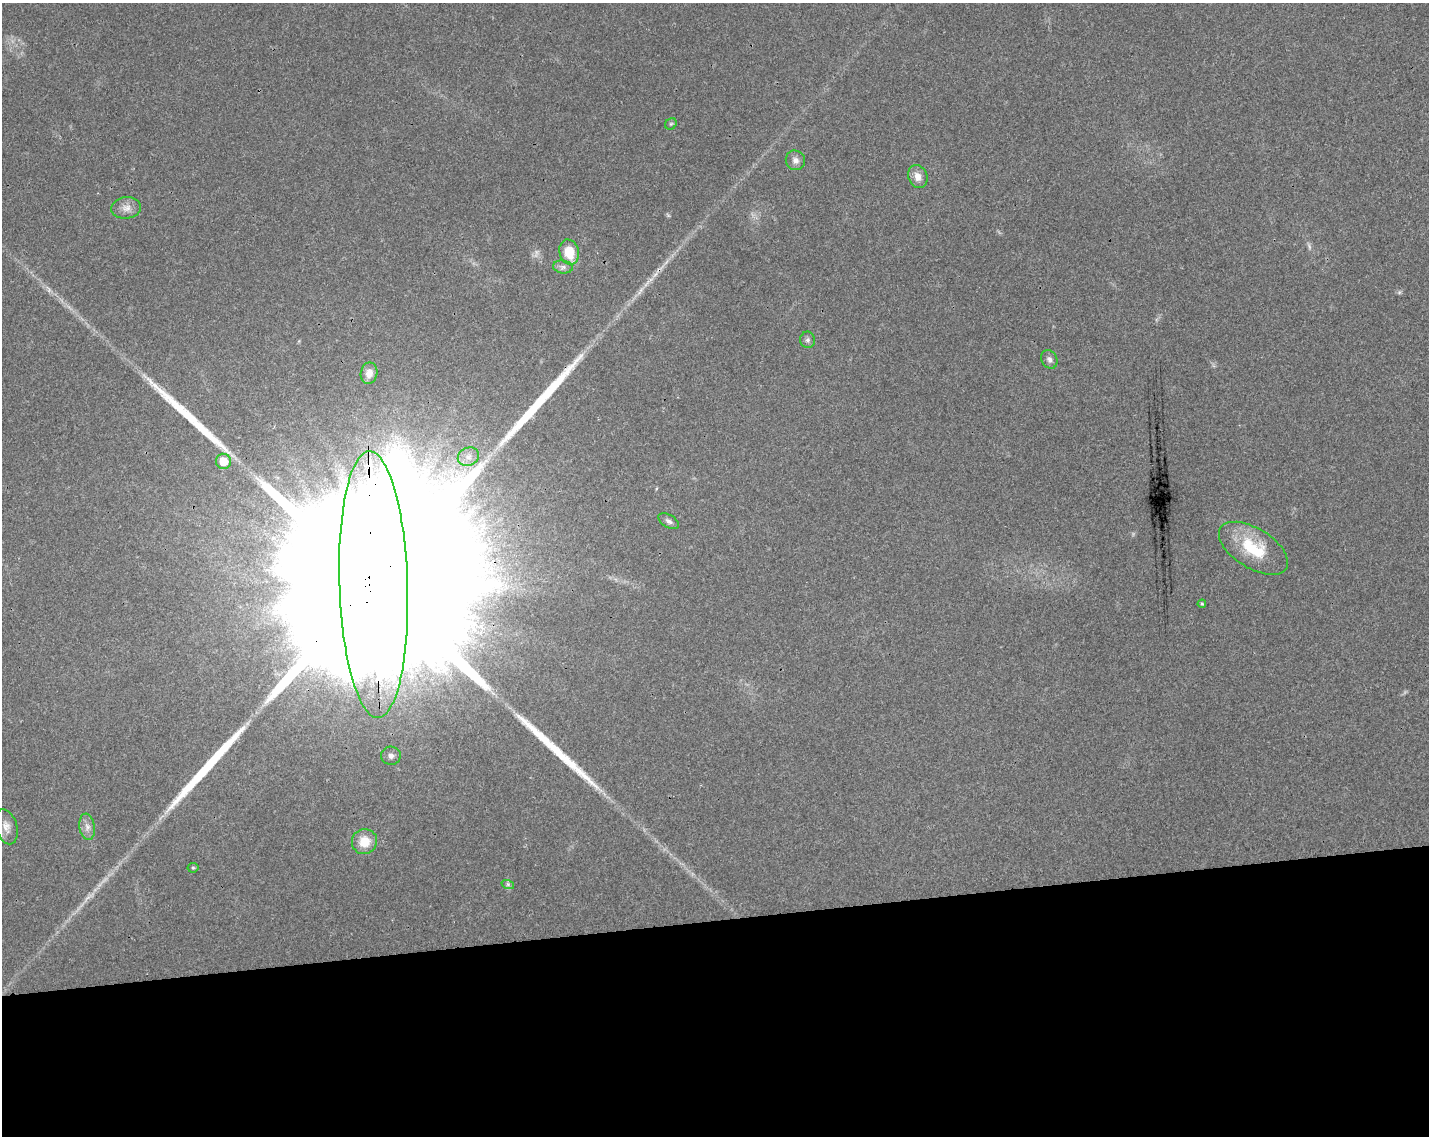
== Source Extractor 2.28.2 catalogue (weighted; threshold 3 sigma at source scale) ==
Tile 11 of 3 x 4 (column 2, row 4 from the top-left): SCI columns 1483-2909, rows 56-1189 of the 4348 x 4649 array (HDU 1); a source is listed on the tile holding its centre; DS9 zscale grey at full resolution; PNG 1431 x 1138 px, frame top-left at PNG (2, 3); each listed source drawn as its Kron ellipse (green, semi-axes under 4 px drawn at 4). Shown black and unused: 19% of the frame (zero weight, under 3 of 4 exposures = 5% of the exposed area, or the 3 px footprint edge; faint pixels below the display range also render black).
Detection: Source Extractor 2.28.2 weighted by HDU 2 'WHT'; one run over the whole footprint, this tile lists its part. Background 0.025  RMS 0.0029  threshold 0.013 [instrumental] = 3 sigma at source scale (4.5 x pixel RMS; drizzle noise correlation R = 1.50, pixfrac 1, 0.0396/0.0396 arcsec/px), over >= 5 px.
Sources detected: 26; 1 too faint to see at this stretch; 4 long thin detections or spike segments (spike, bleed or trail) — neither listed nor drawn; the other 21 listed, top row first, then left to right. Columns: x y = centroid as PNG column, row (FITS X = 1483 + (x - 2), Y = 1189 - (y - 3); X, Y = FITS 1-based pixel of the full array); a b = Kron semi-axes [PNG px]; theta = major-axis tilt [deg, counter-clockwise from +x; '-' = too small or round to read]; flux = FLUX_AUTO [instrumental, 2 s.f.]
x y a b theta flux
671 124 6 5 - 0.46
795 160 10 9 - 1.6
918 177 12 9 -68 2.6
126 208 15 10 6 2.4
569 252 13 9 -75 7.7
563 267 10 6 -8 1.2
808 340 8 7 - 0.89
1049 359 9 7 -61 1.2
369 373 11 8 81 2.6
468 457 11 9 24 2.1
223 461 7 7 - 6.1
669 521 11 6 -30 1
1253 548 39 20 -32 14
374 584 133 34 -88 89000
1202 604 4 4 - 0.33
391 756 10 9 - 1.8
6 827 18 10 -74 2.6
87 827 13 7 -81 1.9
364 842 13 12 - 5.7
193 868 5 5 - 0.42
508 885 6 4 -20 0.55
Overlapping masked pixels (flux is a lower limit): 1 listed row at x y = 374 584